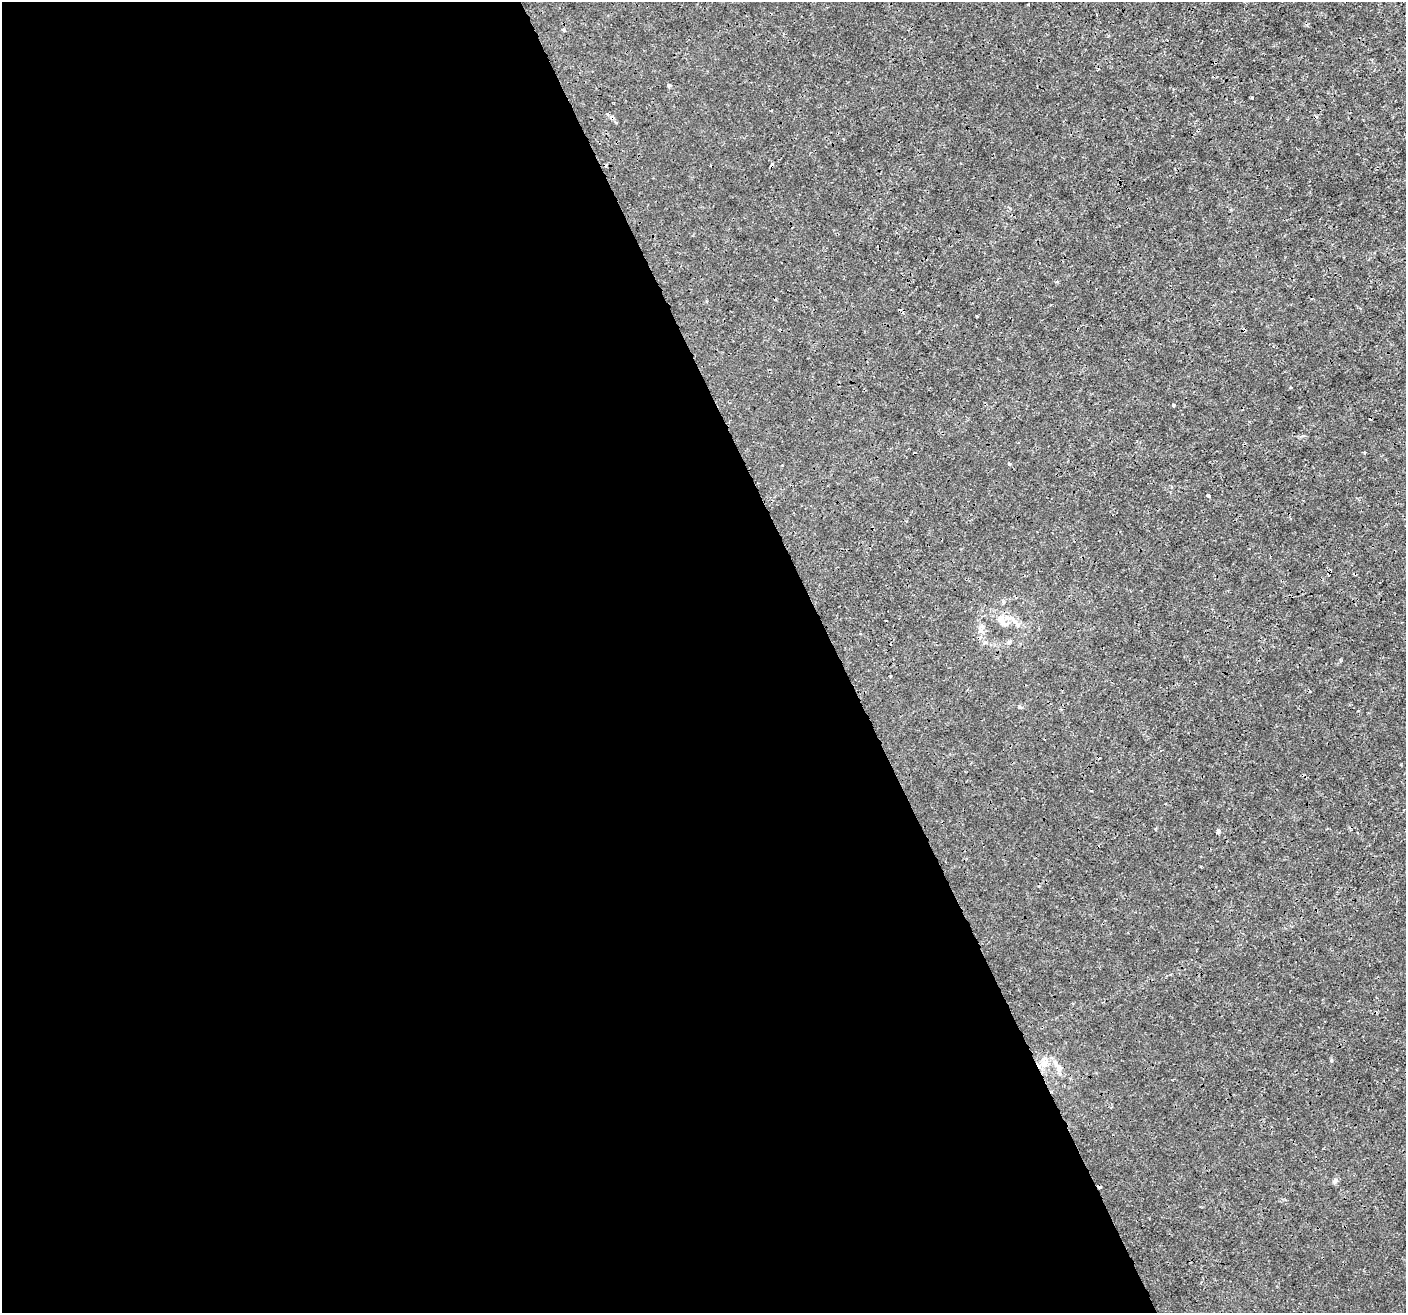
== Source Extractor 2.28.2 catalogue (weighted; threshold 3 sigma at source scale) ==
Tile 9 of 4 x 4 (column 1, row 3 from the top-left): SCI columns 3-1406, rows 1455-2765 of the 5617 x 5474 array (HDU 1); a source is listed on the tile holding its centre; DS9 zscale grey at full resolution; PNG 1408 x 1315 px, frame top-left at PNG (2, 2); no overlay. Shown black and unused: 60% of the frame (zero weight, under 3 of 4 exposures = <1% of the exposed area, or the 3 px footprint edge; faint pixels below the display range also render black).
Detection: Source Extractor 2.28.2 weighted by HDU 2 'WHT'; one run over the whole footprint, this tile lists its part. Background -2.14e-04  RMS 7.2e-04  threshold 0.00326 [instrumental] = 3 sigma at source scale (4.5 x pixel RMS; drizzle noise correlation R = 1.50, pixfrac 1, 0.0396/0.0396 arcsec/px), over >= 5 px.
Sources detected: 20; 5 cosmic-ray / hot-pixel residue — not listed; the other 15 listed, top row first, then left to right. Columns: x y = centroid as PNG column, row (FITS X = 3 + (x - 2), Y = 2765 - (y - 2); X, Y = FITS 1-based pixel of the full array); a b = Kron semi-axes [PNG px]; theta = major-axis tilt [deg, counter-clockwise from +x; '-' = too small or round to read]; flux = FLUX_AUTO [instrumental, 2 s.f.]
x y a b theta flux
564 30 5 4 - 0.095
669 85 4 3 - 0.38
1173 405 3 3 - 0.081
1009 464 4 3 - 0.088
1208 495 4 3 - 0.45
1355 574 4 3 - 0.076
1010 618 11 4 0 0.32
1003 623 17 8 -39 0.57
1017 625 6 4 -72 0.13
980 630 8 6 -89 0.29
1009 642 7 5 24 0.15
1218 831 6 4 72 0.16
1045 1063 15 9 52 0.75
1059 1068 9 8 - 0.37
1335 1181 9 6 39 0.18
Overlapping masked pixels (flux is a lower limit): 1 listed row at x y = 1355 574
Unlisted compact peaks at least as high as the median listed source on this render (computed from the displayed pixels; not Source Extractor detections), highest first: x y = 1331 1060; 1252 97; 1019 707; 1364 453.